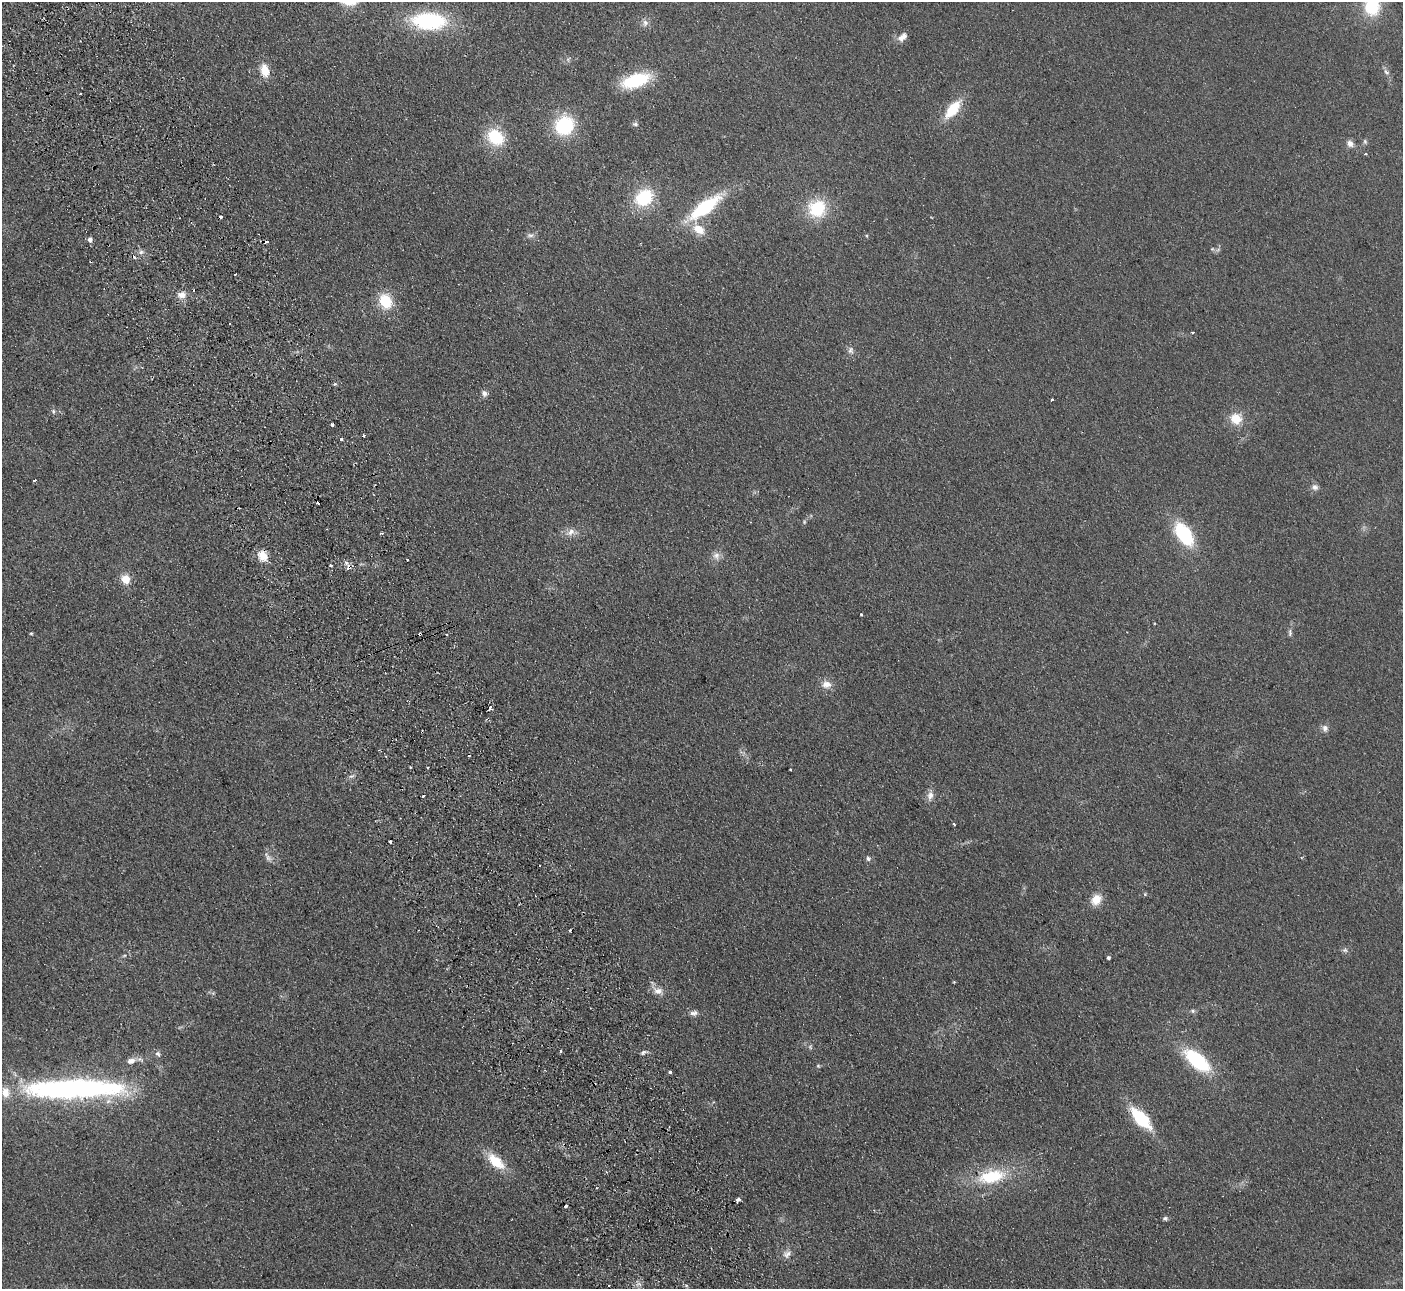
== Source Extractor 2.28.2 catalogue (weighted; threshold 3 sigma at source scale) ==
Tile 11 of 4 x 4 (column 3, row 3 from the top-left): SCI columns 2856-4256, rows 1470-2756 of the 5710 x 5643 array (HDU 1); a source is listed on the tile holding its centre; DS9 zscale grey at full resolution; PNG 1405 x 1291 px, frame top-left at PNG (2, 2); no overlay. Shown black and unused: <1% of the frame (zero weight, under 2 of 3 exposures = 3% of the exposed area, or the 3 px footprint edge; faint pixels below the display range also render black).
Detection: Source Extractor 2.28.2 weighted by HDU 2 'WHT'; one run over the whole footprint, this tile lists its part. Background 0.0981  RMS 0.01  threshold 0.0467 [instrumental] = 3 sigma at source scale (4.5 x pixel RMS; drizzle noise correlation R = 1.50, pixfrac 1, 0.05/0.05 arcsec/px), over >= 5 px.
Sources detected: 101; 1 inside a brighter object's white glare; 12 cosmic-ray / hot-pixel residue — not listed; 1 inside a brighter listed object's ellipse — not listed separately; the other 87 listed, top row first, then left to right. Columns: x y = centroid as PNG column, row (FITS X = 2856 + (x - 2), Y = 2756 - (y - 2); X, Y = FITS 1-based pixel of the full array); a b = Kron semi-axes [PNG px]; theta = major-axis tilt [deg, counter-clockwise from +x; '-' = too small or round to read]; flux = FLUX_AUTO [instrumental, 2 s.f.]
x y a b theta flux
1372 6 19 16 89 47
429 21 29 15 -3 110
645 23 9 8 - 4.6
903 37 13 7 43 6.9
568 59 8 4 45 2
265 70 15 9 -76 17
1386 72 10 5 -38 3.1
636 80 26 12 18 65
953 109 21 10 51 32
635 124 8 5 -14 2.5
564 125 18 16 47 69
496 137 17 13 -41 47
1365 142 7 5 -75 2
1350 143 9 8 - 5.2
1365 154 3 3 - 1.1
644 197 19 15 36 54
705 207 36 12 36 82
817 208 18 17 - 51
699 229 15 10 -32 16
530 235 11 6 5 3.7
867 236 5 5 - 1.5
90 240 6 5 - 3.8
1212 249 6 3 18 1.2
141 252 7 7 - 3.4
235 274 3 2 - 0.93
182 295 12 9 7 7.8
385 301 15 12 -65 34
1193 332 3 3 - 2.6
851 350 10 8 -85 4.2
334 384 4 4 - 1.6
484 393 8 7 - 3.9
1052 400 3 3 - 3.6
53 411 7 6 - 2.4
1236 419 13 12 - 20
332 425 3 3 - 2.1
364 435 3 3 - 1.8
342 439 3 3 - 2.3
34 480 4 3 - 3.6
1315 487 9 8 - 4.2
804 522 6 4 49 1.4
571 532 12 9 29 7.4
382 533 3 3 - 2.4
1184 534 26 14 -56 65
262 556 12 10 -56 14
716 556 11 10 - 6.4
407 559 3 2 - 1.4
330 565 4 3 - 1.2
349 567 5 4 - 19
125 579 9 8 - 15
861 614 3 3 - 1.6
31 633 5 3 - 1.1
1290 633 10 5 -86 2.7
420 634 3 3 - 6.3
447 635 3 2 - 1
826 684 13 10 -3 8.9
490 708 4 3 - 8
1325 728 10 8 -73 4.5
386 756 3 2 - 1
410 767 3 2 - 1.2
790 769 2 2 - 0.95
930 796 15 8 80 7
954 824 3 2 - 1.8
390 842 3 3 - 5.7
268 857 13 6 -54 4.5
868 859 7 6 - 2.5
539 865 3 2 - 1.5
1145 894 5 4 - 1.1
1096 899 12 10 49 15
1345 950 7 6 - 2.5
1108 958 4 4 - 2.1
658 991 15 9 -21 8.3
1193 1011 7 5 0 2.2
694 1013 11 7 8 4.1
561 1051 3 2 - 1.3
643 1052 8 5 44 2.4
158 1054 8 6 -50 3.1
1197 1060 28 13 -40 78
131 1061 11 7 16 7.2
818 1066 6 4 -44 1.3
670 1072 3 3 - 3.5
74 1089 123 24 1 250
1141 1118 29 12 -47 50
496 1161 22 11 -41 29
992 1177 35 16 12 52
738 1200 4 3 - 7
1165 1218 6 6 - 2
787 1254 13 8 34 5.9
Overlapping masked pixels (flux is a lower limit): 3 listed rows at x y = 705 207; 349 567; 420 634
Isophote crosses this tile's border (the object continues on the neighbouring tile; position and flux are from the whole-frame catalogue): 1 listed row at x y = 1372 6